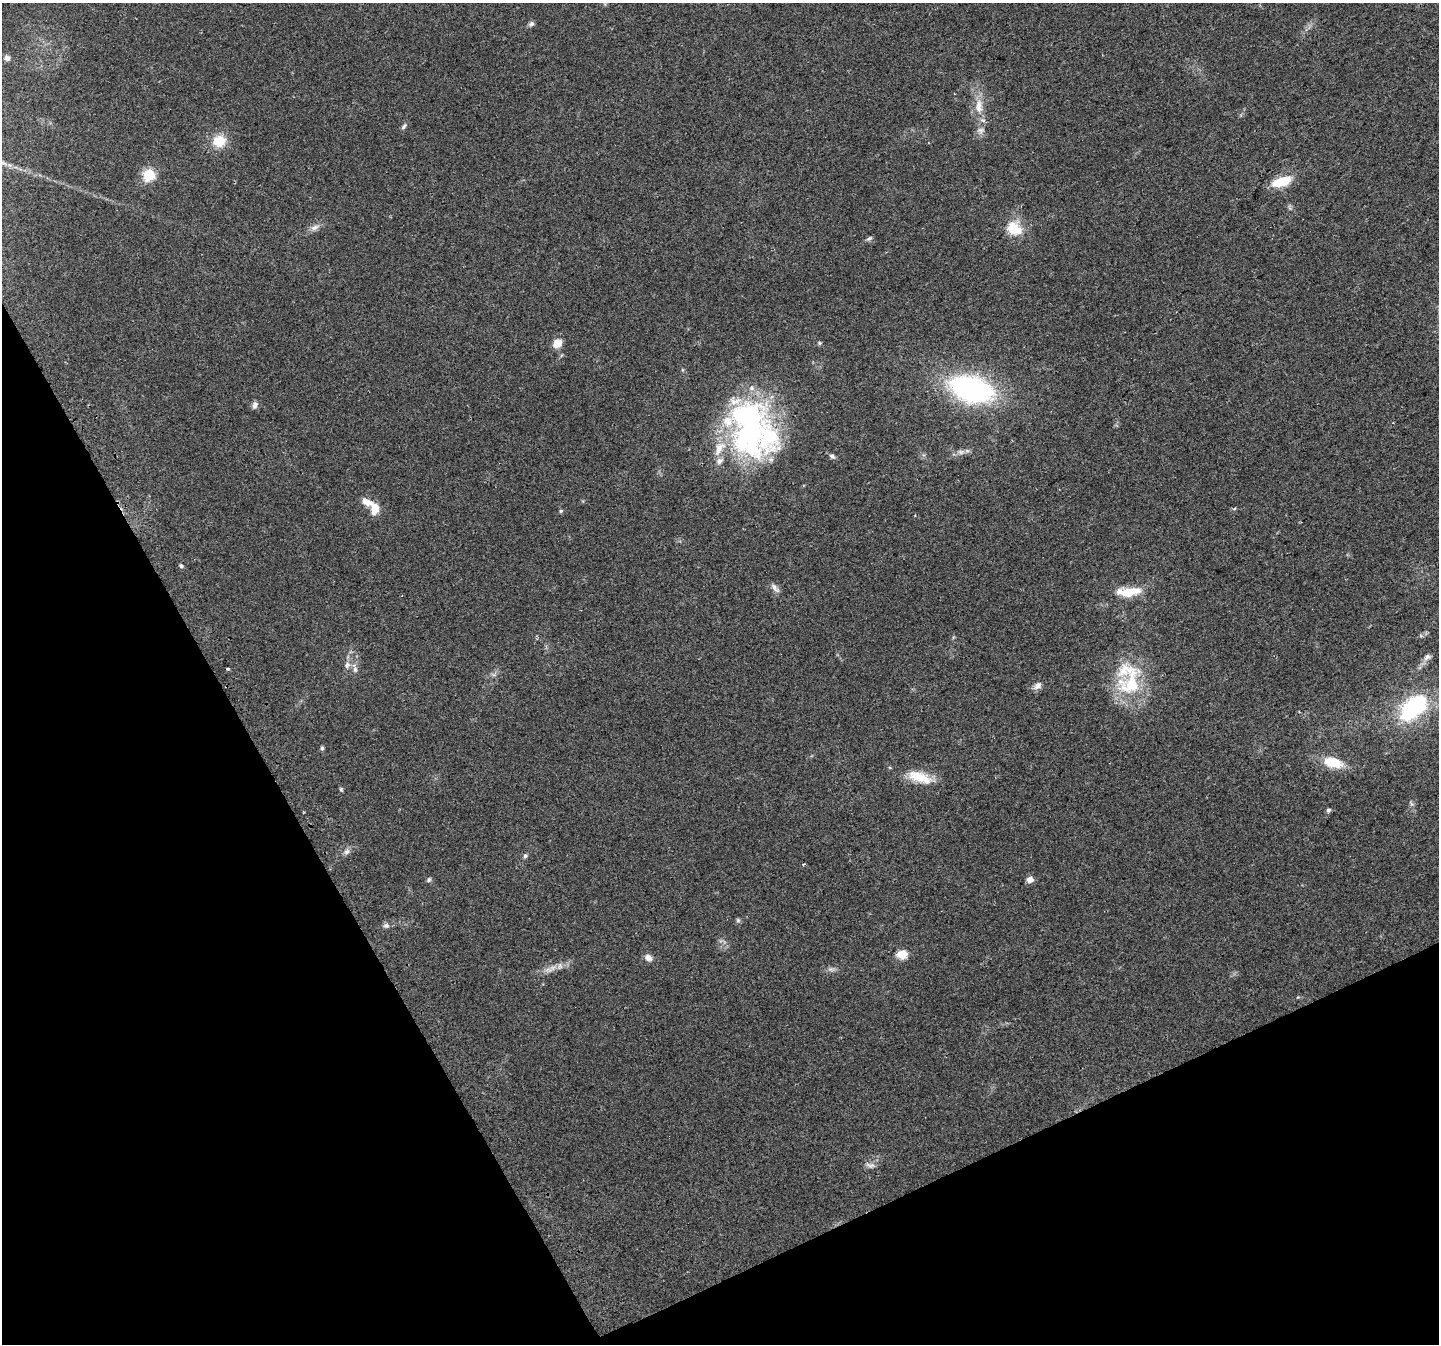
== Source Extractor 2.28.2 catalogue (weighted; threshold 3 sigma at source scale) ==
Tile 14 of 4 x 4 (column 2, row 4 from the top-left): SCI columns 1470-2906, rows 175-1516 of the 5810 x 5659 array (HDU 1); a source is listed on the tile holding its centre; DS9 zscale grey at full resolution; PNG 1441 x 1346 px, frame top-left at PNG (2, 3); no overlay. Shown black and unused: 25% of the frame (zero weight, under 2 of 3 exposures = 2% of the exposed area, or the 3 px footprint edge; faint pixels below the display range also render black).
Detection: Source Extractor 2.28.2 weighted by HDU 2 'WHT'; one run over the whole footprint, this tile lists its part. Background 0.047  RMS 0.0076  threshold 0.0342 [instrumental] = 3 sigma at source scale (4.5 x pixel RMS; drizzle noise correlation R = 1.50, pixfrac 1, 0.0396/0.0396 arcsec/px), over >= 5 px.
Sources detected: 61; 2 inside a brighter object's white glare — not listed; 7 inside a brighter listed object's ellipse — not listed separately; the other 52 listed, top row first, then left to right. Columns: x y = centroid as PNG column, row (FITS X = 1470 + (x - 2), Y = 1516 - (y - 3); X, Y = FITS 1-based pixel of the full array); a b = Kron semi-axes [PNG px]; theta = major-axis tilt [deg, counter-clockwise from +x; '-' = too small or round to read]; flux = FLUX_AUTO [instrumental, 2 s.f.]
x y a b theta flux
531 24 8 6 27 1.9
7 58 8 7 - 2.4
979 106 23 11 -88 13
404 126 9 5 54 1.9
980 130 11 9 20 4
219 141 16 15 - 15
149 175 6 6 - 73
1281 182 20 9 18 22
315 227 14 7 23 4.2
1014 228 17 14 -36 21
869 238 9 5 35 1.7
819 343 5 5 - 0.99
557 344 11 9 43 8.2
751 388 9 8 - 3.6
971 389 33 19 -15 190
735 401 20 10 14 9.5
255 405 10 7 72 2.6
748 433 61 32 44 120
961 452 11 6 0 3.4
832 456 8 5 -38 2
367 502 15 7 -23 8.2
375 508 13 9 77 9.5
561 511 6 4 22 1
181 566 5 5 - 1.4
775 588 16 6 -47 3.4
1127 593 26 11 -10 15
1421 636 6 4 -19 1.1
1427 657 11 8 39 3.7
347 665 10 8 63 3.6
227 669 3 3 - 5.2
355 669 15 6 -75 3.9
1131 684 41 32 57 48
1038 686 11 7 47 3.9
1413 709 36 22 42 73
322 748 6 4 90 1.3
1333 762 19 10 -15 23
920 777 35 13 -17 18
341 789 6 4 -74 1.1
1411 804 9 4 -64 1.7
1328 810 6 5 - 1.6
347 852 9 7 43 2.8
525 856 7 4 70 1.5
429 879 7 5 58 1.4
1030 879 6 5 - 6.6
738 920 6 5 - 1.3
386 925 7 6 - 2.2
902 954 13 11 -1 8.6
648 958 11 8 -33 3.9
553 968 14 7 30 5.2
831 969 10 6 -7 2.4
1298 997 5 4 - 0.73
870 1165 14 7 -16 3.2